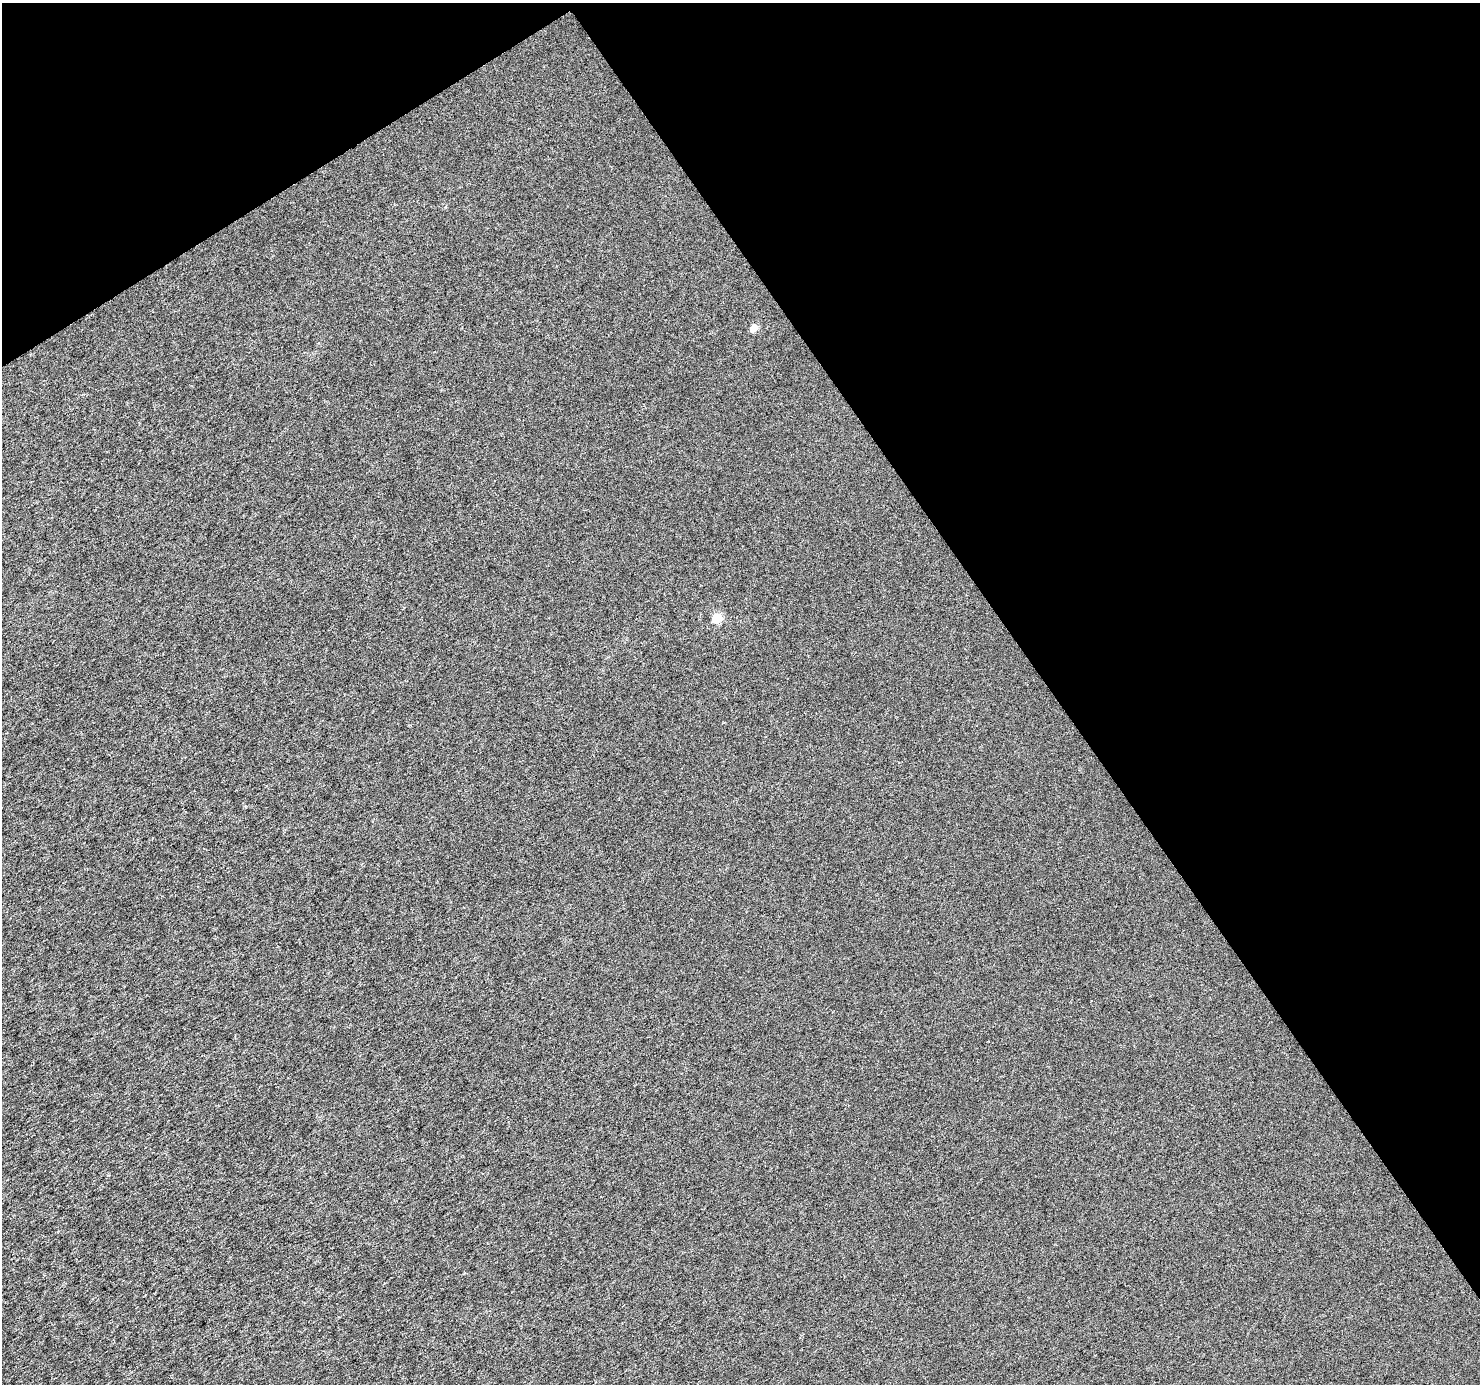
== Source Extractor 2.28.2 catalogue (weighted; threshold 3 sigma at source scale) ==
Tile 3 of 4 x 4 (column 3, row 1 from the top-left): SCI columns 2960-4437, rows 4328-5709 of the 5914 x 5830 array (HDU 1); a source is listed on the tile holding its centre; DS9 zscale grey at full resolution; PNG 1482 x 1386 px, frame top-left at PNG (2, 3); no overlay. Shown black and unused: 34% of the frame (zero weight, under 3 of 6 exposures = <1% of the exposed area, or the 3 px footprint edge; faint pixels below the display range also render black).
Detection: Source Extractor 2.28.2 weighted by HDU 2 'WHT'; one run over the whole footprint, this tile lists its part. Background -1.50e-05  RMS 0.0016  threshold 0.00669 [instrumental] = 3 sigma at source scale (4.09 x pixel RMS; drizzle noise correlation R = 1.36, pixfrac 0.8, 0.0396/0.0396 arcsec/px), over >= 5 px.
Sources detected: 3; all 3 listed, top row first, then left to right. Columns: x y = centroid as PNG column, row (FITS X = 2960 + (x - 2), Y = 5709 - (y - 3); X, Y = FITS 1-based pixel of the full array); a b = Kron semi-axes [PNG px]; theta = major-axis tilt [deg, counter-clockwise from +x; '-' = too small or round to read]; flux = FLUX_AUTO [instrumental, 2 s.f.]
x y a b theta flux
446 207 4 3 - 0.17
754 328 5 5 - 2.3
717 618 6 5 - 7